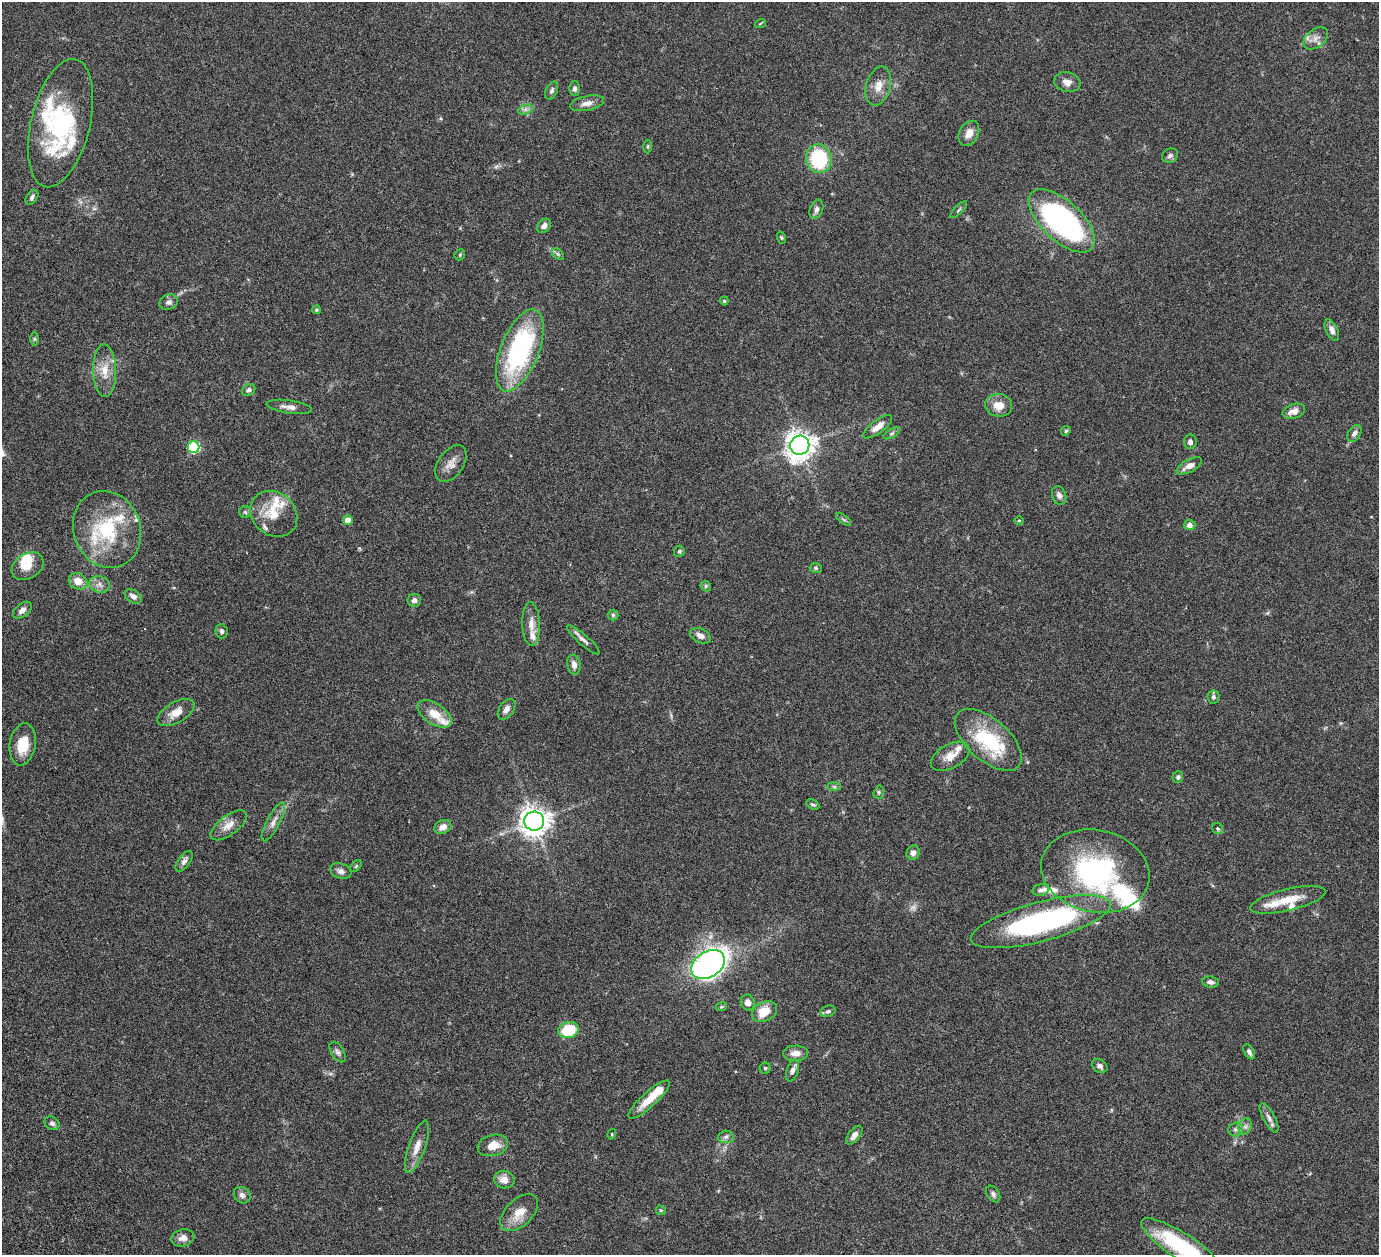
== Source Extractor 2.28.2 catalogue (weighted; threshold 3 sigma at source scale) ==
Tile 7 of 4 x 4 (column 3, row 2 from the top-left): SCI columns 2815-4191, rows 2824-4076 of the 5682 x 5542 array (HDU 1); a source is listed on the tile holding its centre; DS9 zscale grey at full resolution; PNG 1381 x 1257 px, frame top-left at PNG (2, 2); each listed source drawn as its Kron ellipse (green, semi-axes under 4 px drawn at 4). Nothing masked; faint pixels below the display range render black.
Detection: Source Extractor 2.28.2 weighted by HDU 2 'WHT'; one run over the whole footprint, this tile lists its part. Background 0.0539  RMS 0.0027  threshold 0.0112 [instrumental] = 3 sigma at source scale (4.09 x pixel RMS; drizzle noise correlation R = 1.36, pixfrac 0.8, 0.05/0.05 arcsec/px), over >= 5 px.
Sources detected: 144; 2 too faint to see at this stretch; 1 inside a brighter object's white glare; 1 cosmic-ray / hot-pixel residue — neither listed nor drawn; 22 inside a brighter listed object's ellipse — not listed separately; the other 118 listed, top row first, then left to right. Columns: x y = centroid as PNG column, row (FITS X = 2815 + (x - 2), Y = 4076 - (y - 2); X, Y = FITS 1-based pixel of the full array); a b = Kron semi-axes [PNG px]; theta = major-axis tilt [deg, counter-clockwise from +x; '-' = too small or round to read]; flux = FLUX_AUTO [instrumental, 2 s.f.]
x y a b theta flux
760 24 5 3 - 0.23
1316 38 14 9 39 1.7
1067 82 13 9 -14 1.6
878 86 20 12 74 2.9
575 89 7 5 -90 0.65
552 90 9 5 64 0.68
587 103 17 7 12 1.7
525 110 7 4 19 0.71
61 123 65 29 76 29
969 133 13 9 62 2.3
648 146 7 3 89 0.31
1170 156 8 7 - 0.76
819 159 14 12 -76 17
32 197 8 5 55 0.64
816 209 10 6 69 0.88
959 210 11 3 45 0.42
1062 221 41 20 -43 58
544 226 8 6 49 1.1
781 238 6 4 -70 0.33
558 254 7 4 -44 0.38
460 255 6 5 - 0.32
724 301 4 4 - 0.33
169 302 9 7 18 0.94
316 310 4 4 - 0.35
1332 330 11 6 -64 1.3
35 339 6 4 -90 0.34
520 350 43 19 68 36
105 371 26 11 -89 4.1
249 390 7 5 30 0.74
999 405 13 11 -8 3
289 407 23 6 -8 1.7
1294 411 12 7 18 1.9
878 427 17 6 37 2.2
1066 431 5 4 - 0.34
892 433 9 4 30 0.54
1354 433 9 6 58 0.9
1190 442 7 6 - 0.84
800 445 10 9 - 260
194 447 6 5 - 22
451 464 21 12 55 2.4
1189 466 14 6 28 1.7
1059 495 9 7 -70 1
245 512 6 5 - 0.48
274 514 25 21 -40 6.2
844 519 9 4 -35 0.45
348 520 5 5 - 2.2
1019 520 5 3 - 0.24
1190 525 6 5 - 1.3
107 529 39 33 -70 18
679 551 6 5 - 0.38
28 566 17 12 31 3.9
816 568 6 5 - 0.41
78 581 9 8 - 2.7
99 584 10 8 -14 1.4
706 586 6 5 - 0.39
133 596 9 6 -35 1.1
414 600 7 6 - 0.99
22 610 11 6 37 1.2
613 615 5 5 - 0.42
531 624 22 9 -88 2.5
222 631 7 6 - 0.61
700 636 11 7 -27 1.3
583 640 21 5 -41 1.2
574 665 10 6 -81 1.4
1213 697 6 6 - 0.62
506 709 11 7 55 1.3
176 712 20 10 30 3
434 714 19 10 -33 4.1
988 740 40 21 -41 18
23 744 21 13 80 5.7
950 756 21 12 29 3
1178 777 6 5 - 0.6
834 787 7 4 -1 0.41
879 792 7 5 74 0.41
813 804 7 4 -28 0.47
534 821 10 9 - 260
273 822 21 6 62 1.8
229 825 21 9 37 2.6
443 827 9 6 26 1.7
1218 829 6 5 - 0.47
913 853 7 6 - 1.1
184 861 12 5 54 1
356 866 7 4 45 0.34
341 871 11 7 -19 1.1
1095 871 55 41 -12 41
1041 890 8 5 16 0.69
1288 900 38 11 13 5.2
1041 922 72 19 15 52
708 965 18 13 32 110
1211 982 8 5 -9 0.79
748 1002 8 7 - 1.4
721 1007 6 4 18 0.29
828 1011 8 5 18 0.64
764 1012 13 9 26 4.8
568 1030 10 8 13 8.6
337 1052 11 6 -58 0.88
1249 1052 8 5 -61 0.76
795 1053 12 7 1 1.9
1100 1066 8 6 -31 0.92
765 1068 5 5 - 0.37
792 1071 11 6 72 0.94
649 1099 27 7 42 4.6
1269 1118 16 6 -61 1.3
52 1123 8 6 -38 0.84
1245 1126 8 6 69 0.84
1236 1129 7 7 - 0.72
612 1134 5 3 - 0.22
854 1135 11 6 52 1.3
726 1137 7 6 - 0.79
493 1145 15 10 15 3.2
417 1147 27 8 71 2.8
504 1180 10 8 -13 2.2
993 1194 9 6 -56 0.69
242 1195 9 7 -44 1
661 1210 5 4 - 0.31
519 1213 23 13 43 4
183 1238 11 8 12 1.5
1182 1247 48 13 -33 20
Isophote crosses this tile's border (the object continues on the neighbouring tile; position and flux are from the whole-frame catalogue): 1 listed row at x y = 1182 1247